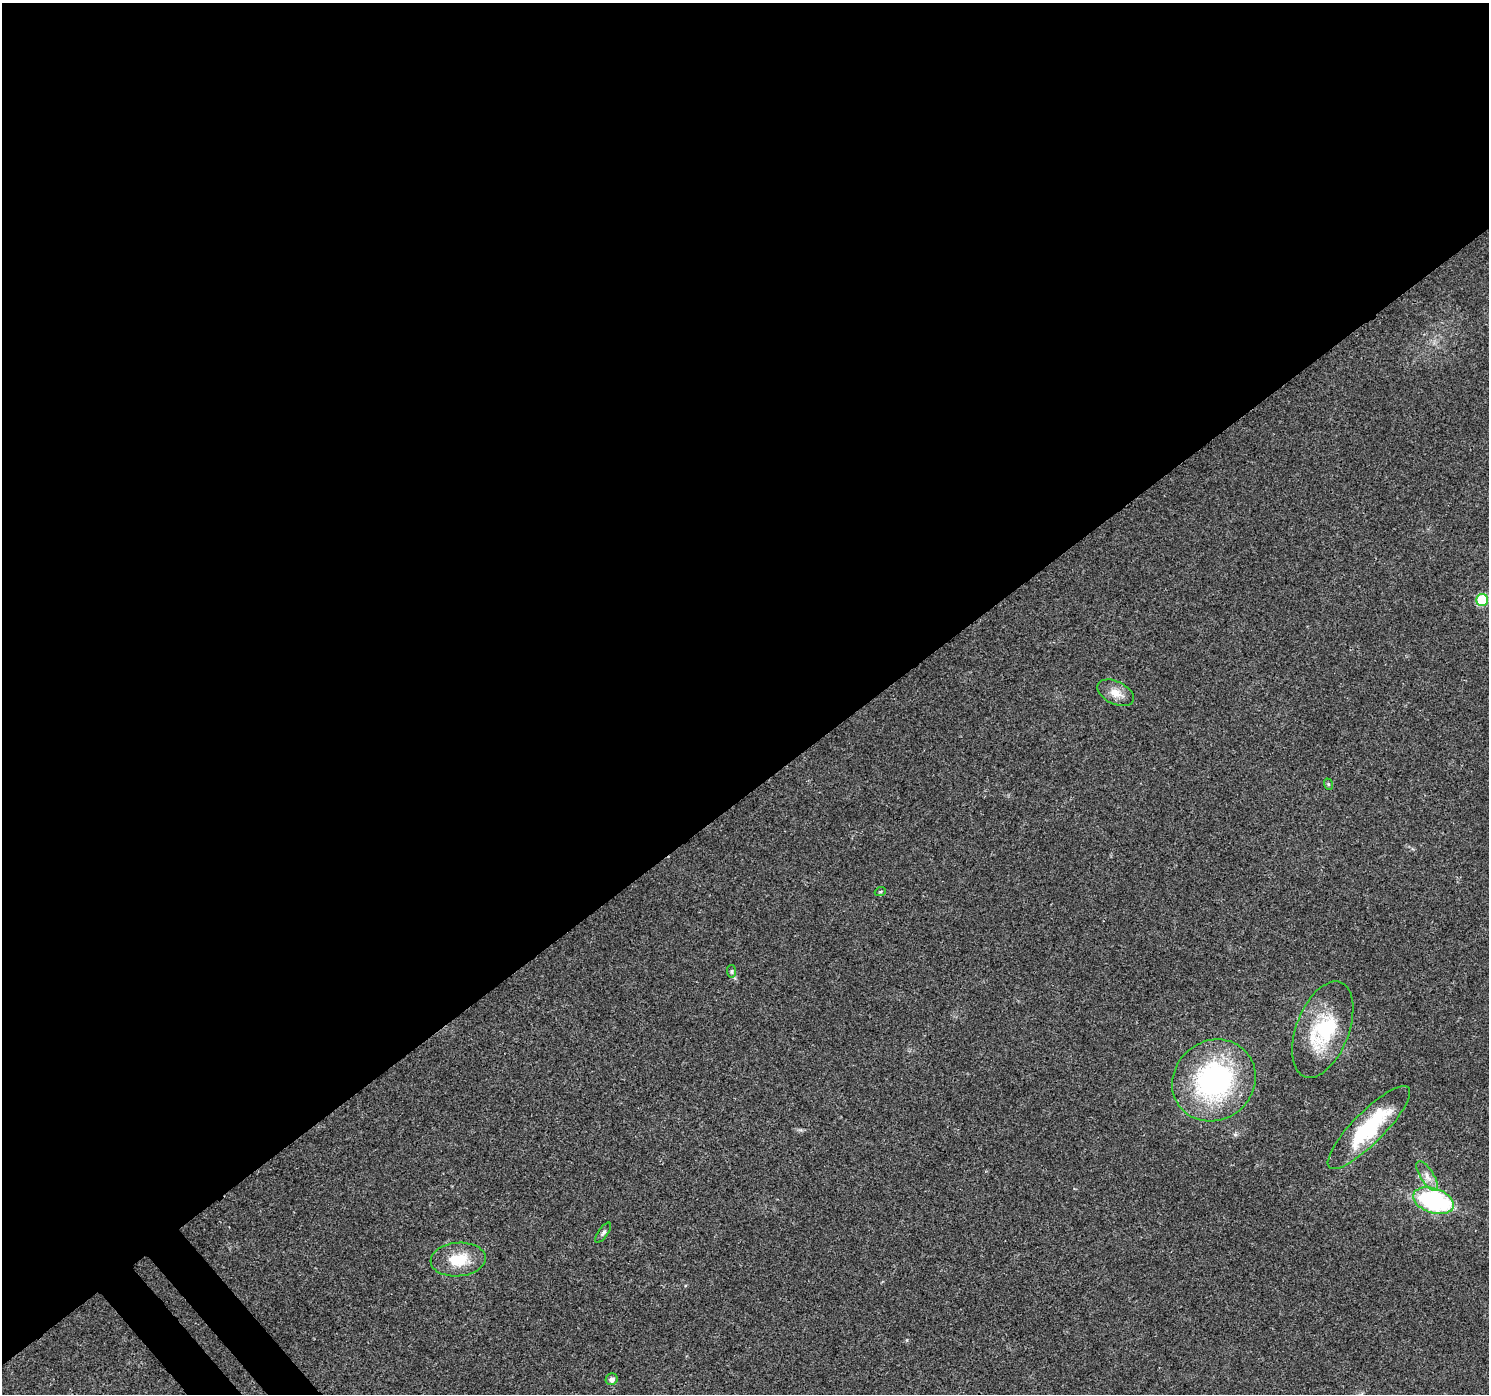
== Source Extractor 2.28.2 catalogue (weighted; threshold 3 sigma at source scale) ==
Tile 2 of 4 x 4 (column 2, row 1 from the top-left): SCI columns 1540-3026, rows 4417-5808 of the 6045 x 5985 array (HDU 1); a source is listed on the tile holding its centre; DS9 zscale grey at full resolution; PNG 1491 x 1396 px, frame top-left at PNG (2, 3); each listed source drawn as its Kron ellipse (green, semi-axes under 4 px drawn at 4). Shown black and unused: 58% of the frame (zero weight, under 3 of 4 exposures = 5% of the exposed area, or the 3 px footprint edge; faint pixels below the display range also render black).
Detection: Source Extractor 2.28.2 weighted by HDU 2 'WHT'; one run over the whole footprint, this tile lists its part. Background 0.0257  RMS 0.003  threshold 0.0135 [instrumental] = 3 sigma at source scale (4.5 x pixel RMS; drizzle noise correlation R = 1.50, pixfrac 1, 0.0396/0.0396 arcsec/px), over >= 5 px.
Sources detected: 14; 1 inside a brighter object's white glare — neither listed nor drawn; the other 13 listed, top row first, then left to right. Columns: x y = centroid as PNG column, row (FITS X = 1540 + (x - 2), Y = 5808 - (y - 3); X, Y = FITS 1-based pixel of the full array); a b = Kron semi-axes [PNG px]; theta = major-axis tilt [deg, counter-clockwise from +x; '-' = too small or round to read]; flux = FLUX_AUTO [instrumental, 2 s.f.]
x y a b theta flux
1482 600 6 6 - 21
1115 693 19 11 -27 3.6
1328 784 6 3 -71 0.38
880 892 5 3 - 0.33
732 971 6 4 -83 0.46
1323 1029 50 26 69 22
1214 1080 43 39 40 53
1369 1127 56 16 45 25
1427 1176 17 6 -58 2.4
1433 1201 21 12 -18 39
603 1233 12 5 55 0.81
458 1259 27 17 5 9.2
612 1379 6 5 - 1.2